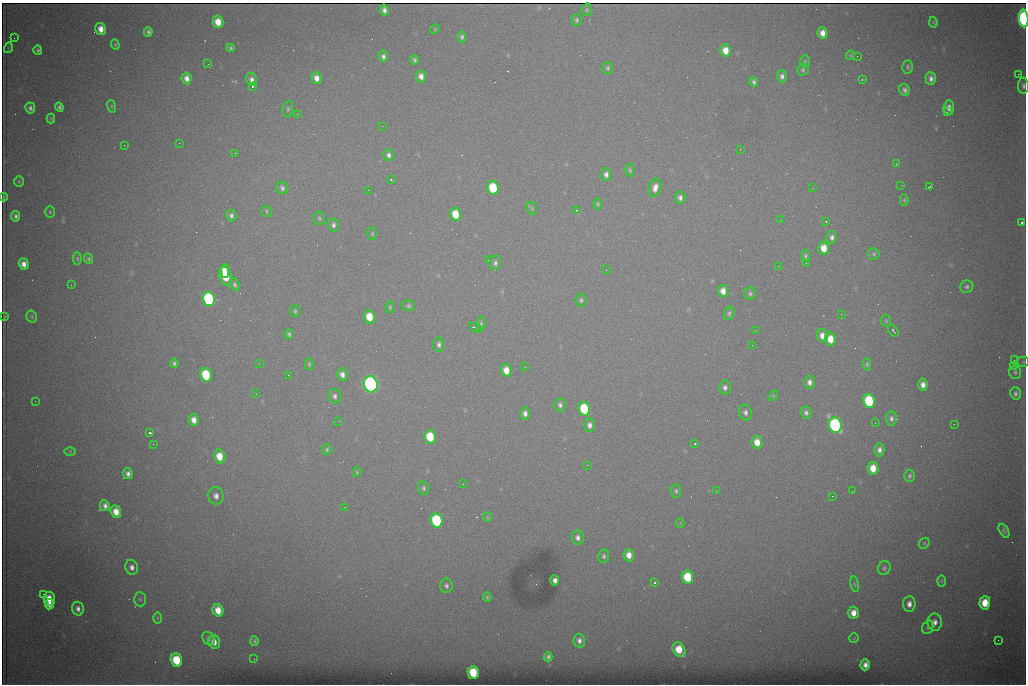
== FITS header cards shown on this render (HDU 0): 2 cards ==
NAXIS1  =                 1024 /fastest changing axis
NAXIS2  =                  682 /next to fastest changing axis

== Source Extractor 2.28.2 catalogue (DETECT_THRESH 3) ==
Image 1024 x 682 px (HDU 0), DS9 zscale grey, 1 PNG px = 1 image px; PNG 1028 x 686 px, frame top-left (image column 1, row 682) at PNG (2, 3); each listed source drawn as its Kron ellipse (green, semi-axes under 4 px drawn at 4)
Background 4540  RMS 44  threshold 132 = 3 sigma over >= 5 px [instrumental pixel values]
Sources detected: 220; all 220 listed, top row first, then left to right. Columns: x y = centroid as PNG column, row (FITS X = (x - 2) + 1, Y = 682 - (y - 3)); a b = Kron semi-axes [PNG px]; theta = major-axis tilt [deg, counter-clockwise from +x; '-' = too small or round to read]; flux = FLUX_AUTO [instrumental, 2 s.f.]
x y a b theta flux
384 10 5 4 - 1.3e+04
587 10 6 5 - 4.9e+03
1024 18 9 4 -86 9.4e+05
576 20 6 5 - 6.5e+03
218 22 6 5 - 4.9e+04
933 22 5 4 - 3.1e+03
101 29 6 5 - 2.8e+04
435 29 5 4 - 3.2e+03
148 32 5 4 - 7.8e+03
822 33 6 5 - 2.5e+04
462 37 5 4 - 7.3e+03
14 38 2 2 - 1.3e+03
115 45 5 4 - 3.4e+03
8 48 5 3 - 2.3e+03
231 48 4 3 - 5.3e+03
38 50 5 4 - 5.6e+03
726 50 6 5 - 3.8e+04
850 55 5 3 - 3.6e+03
383 56 6 5 - 1.0e+04
857 56 2 2 - 1.5e+03
415 60 4 3 - 6.1e+03
805 62 6 5 - 5.0e+03
208 64 3 2 - 2.9e+03
908 67 6 5 - 5.4e+03
608 68 6 5 - 6.7e+03
803 70 6 5 - 6.0e+03
1018 74 2 2 - 1.5e+04
421 76 6 5 - 1.8e+04
782 76 6 4 -87 1.0e+04
187 78 6 5 - 1.9e+04
316 78 6 5 - 2.2e+04
931 78 6 5 - 1.3e+04
252 79 6 5 - 1.5e+04
862 79 3 2 - 5.2e+03
754 82 4 4 - 7.1e+03
252 86 3 3 - 1.0e+05
1023 86 8 5 -88 9.7e+03
904 90 6 5 - 9.6e+03
111 106 6 4 -74 4.2e+03
59 107 4 4 - 7.2e+03
30 108 5 5 - 9.5e+03
949 108 7 5 84 1.7e+04
288 109 8 5 83 6.7e+03
947 112 2 2 - 3.1e+03
297 114 3 3 - 2.9e+03
51 118 5 4 - 3.2e+03
382 126 2 2 - 1.6e+03
179 143 2 2 - 3.7e+03
124 145 2 2 - 1.9e+03
740 149 2 2 - 2.9e+03
235 153 2 2 - 1.5e+03
389 155 6 5 - 1.1e+04
896 164 4 3 - 3.0e+03
630 170 6 4 -89 4.9e+03
606 174 6 5 - 1.3e+04
391 179 3 2 - 4.3e+03
19 182 5 5 - 4.1e+03
901 185 2 2 - 1.6e+03
930 187 4 2 - 3.0e+03
282 188 6 6 - 8.6e+03
493 188 7 5 -78 1.6e+05
655 188 9 6 74 2.2e+04
812 188 3 2 - 4.0e+03
368 190 2 2 - 8.6e+03
4 197 4 2 - 3.0e+03
680 198 6 5 - 1.1e+04
904 200 6 4 89 4.3e+03
598 204 5 4 - 4.6e+03
532 208 7 5 -70 5.3e+03
576 210 3 2 - 6.1e+03
267 211 6 5 - 4.8e+03
50 212 6 4 88 4.3e+03
456 214 6 5 - 7.5e+04
15 216 5 4 - 8.7e+03
231 216 6 5 - 8.9e+03
319 218 6 6 - 5.5e+03
780 220 3 2 - 2.6e+03
826 221 3 2 - 1.9e+03
1022 223 4 3 - 5.1e+03
333 225 6 5 - 8.9e+03
372 234 6 4 -90 4.1e+03
832 237 6 5 - 1.1e+04
824 248 6 5 - 4.4e+04
874 254 6 5 - 5.7e+03
805 256 6 4 81 5.7e+03
77 259 6 4 90 4.3e+03
89 259 5 4 - 5.3e+03
488 260 2 2 - 1.9e+03
495 263 7 6 - 9.3e+03
806 263 2 2 - 1.4e+03
24 264 6 4 -72 2.0e+04
778 266 3 2 - 2.1e+03
606 270 2 2 - 1.5e+03
225 271 7 3 -90 3.8e+04
226 276 10 6 -75 1.1e+05
71 285 2 2 - 7.1e+03
235 285 6 4 -70 6.9e+03
967 287 7 6 - 7.4e+03
723 291 6 5 - 2.4e+04
750 293 6 6 - 7.0e+03
209 299 7 6 - 6.4e+05
581 300 6 5 - 6.9e+03
408 306 7 5 1 6.4e+03
390 307 6 4 81 4.7e+03
295 311 5 5 - 5.3e+03
729 313 7 5 73 6.0e+03
841 314 2 2 - 2.3e+03
32 316 6 5 - 4.4e+03
4 317 3 2 - 2.7e+03
369 317 6 5 - 7.0e+04
886 321 6 5 - 4.6e+03
481 323 7 4 81 5.4e+03
476 328 7 2 -22 5.1e+03
755 330 2 2 - 1.3e+03
893 331 7 3 -51 4.0e+03
289 334 5 4 - 6.4e+03
822 336 6 5 - 2.3e+04
830 339 6 5 - 4.6e+04
439 344 7 5 -85 1.0e+04
752 345 2 2 - 4.2e+03
1014 360 2 2 - 2.5e+03
1024 362 6 5 - 5.1e+03
174 363 4 3 - 6.2e+03
259 363 2 2 - 1.7e+03
309 364 6 4 -90 4.6e+03
867 364 6 4 90 5.4e+03
1013 366 2 2 - 2.2e+04
525 367 2 2 - 1.8e+03
506 370 6 5 - 3.7e+04
1015 372 7 6 - 7.4e+03
206 375 7 5 -76 1.9e+05
288 375 2 2 - 1.7e+03
342 375 6 5 - 1.5e+04
809 382 6 5 - 1.4e+04
371 384 8 7 - 1.6e+06
923 385 6 4 -78 1.8e+04
725 387 7 6 - 1.1e+04
1015 393 6 5 - 9.0e+03
256 394 2 2 - 1.8e+03
334 396 7 6 - 1.0e+04
773 396 6 3 46 3.4e+03
35 401 2 2 - 1.5e+03
869 401 7 6 - 2.3e+05
560 405 6 6 - 9.0e+03
584 409 7 5 -79 1.9e+05
745 412 8 6 -72 1.1e+04
525 413 6 4 -87 1.4e+04
806 413 6 5 - 9.2e+03
891 418 7 5 -86 9.6e+03
194 420 6 5 - 2.4e+04
339 421 2 2 - 1.5e+03
875 423 2 2 - 1.7e+03
954 424 2 2 - 9.7e+03
589 425 6 5 - 1.3e+04
835 425 7 6 - 9.0e+05
150 433 3 3 - 4.4e+03
430 437 7 5 -79 1.3e+05
757 442 6 5 - 3.7e+04
153 444 2 2 - 1.7e+03
695 444 3 2 - 2.6e+03
327 449 5 4 - 5.0e+03
879 450 6 5 - 1.3e+04
70 452 6 4 1 2.9e+03
220 456 7 5 -76 5.7e+04
587 465 2 2 - 3.5e+03
873 468 6 5 - 4.5e+04
357 472 5 4 - 3.7e+03
128 473 5 5 - 1.2e+04
910 476 6 5 - 7.0e+03
463 484 2 2 - 1.6e+03
424 488 7 5 -78 7.3e+03
676 491 7 5 -82 6.3e+03
716 491 2 2 - 2.2e+03
852 491 2 2 - 1.3e+03
216 496 9 7 -77 1.7e+04
832 496 2 2 - 2.0e+03
105 506 5 5 - 1.3e+04
344 507 2 2 - 4.2e+03
116 512 6 5 - 3.6e+04
487 517 4 4 - 3.0e+03
437 520 7 6 - 3.9e+05
680 523 4 4 - 2.8e+03
1004 531 7 4 -61 7.2e+03
578 537 7 6 - 1.3e+04
924 543 6 5 - 4.3e+03
629 555 6 5 - 2.9e+04
604 556 7 5 79 7.4e+03
132 567 7 6 - 1.5e+04
884 568 7 6 - 7.1e+03
687 577 7 6 - 1.3e+05
555 580 5 4 - 1.4e+04
942 581 6 4 90 3.8e+03
654 583 3 3 - 9.9e+04
855 584 8 4 -81 4.6e+03
446 586 7 6 - 9.2e+03
43 594 2 2 - 9.6e+03
487 597 5 3 - 4.5e+03
49 599 7 5 86 3.9e+04
140 599 7 6 - 6.2e+03
985 603 6 5 - 6.4e+04
49 604 5 4 - 2.0e+04
909 604 8 6 85 1.9e+04
78 609 7 6 - 1.4e+04
218 610 6 5 - 4.4e+04
853 613 6 5 - 2.9e+04
157 618 6 4 89 4.2e+03
935 622 8 7 - 1.8e+04
928 627 7 5 68 5.6e+03
854 638 5 5 - 3.1e+03
208 639 7 5 -55 9.1e+03
579 640 7 5 -81 1.3e+04
998 640 2 2 - 1.2e+03
254 641 5 4 - 4.9e+03
214 642 7 5 -74 2.2e+04
679 650 8 5 -57 6.3e+04
548 657 4 4 - 7.6e+03
254 659 2 2 - 5.4e+03
176 660 7 5 -71 1.4e+05
865 665 6 4 88 1.6e+04
473 672 6 5 - 1.3e+05
At the frame edge (FLAGS 8, measured only in part): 3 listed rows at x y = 1024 18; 1023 86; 1024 362

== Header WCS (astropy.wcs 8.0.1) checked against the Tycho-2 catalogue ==
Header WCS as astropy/WCSLIB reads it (CRVAL/CRPIX/CD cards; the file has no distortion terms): RA---TAN/DEC--TAN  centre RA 07:06:07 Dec +31:10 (106.53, +31.16 deg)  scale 1.43 arcsec/px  FOV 24.4' x 16.3'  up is -93 deg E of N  parity flipped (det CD > 0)
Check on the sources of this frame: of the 60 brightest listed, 9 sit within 2.1 arcsec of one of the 15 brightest Tycho-2 stars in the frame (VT <= 12.35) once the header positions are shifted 0.48 arcsec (0.23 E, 0.42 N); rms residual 0.87 arcsec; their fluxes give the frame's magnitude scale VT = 24.99 - 2.5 log10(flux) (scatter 0.09 mag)
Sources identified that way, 9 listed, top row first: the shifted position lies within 2.1 arcsec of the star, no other Tycho-2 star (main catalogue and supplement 1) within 4.2 arcsec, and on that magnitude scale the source's flux lands within +1.5 / -3 mag of the star's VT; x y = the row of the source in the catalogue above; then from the Tycho-2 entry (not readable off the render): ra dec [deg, ICRS J2000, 3 dp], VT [Tycho-2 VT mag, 2 dp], TYC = Tycho-2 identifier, HIP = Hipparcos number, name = IAU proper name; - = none
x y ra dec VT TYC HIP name
493 188 106.458 +31.151 12.35 2438-728-1 - -
209 299 106.516 +31.041 10.39 2438-398-1 - -
206 375 106.551 +31.041 11.84 2438-663-1 - -
371 384 106.552 +31.106 9.20 2438-180-1 - -
869 401 106.550 +31.305 11.61 2438-184-1 - -
584 409 106.559 +31.192 11.79 2438-1039-1 - -
835 425 106.562 +31.292 10.01 2438-106-1 - -
437 520 106.614 +31.135 11.36 2438-550-1 - -
473 672 106.684 +31.152 11.76 2438-931-1 - -